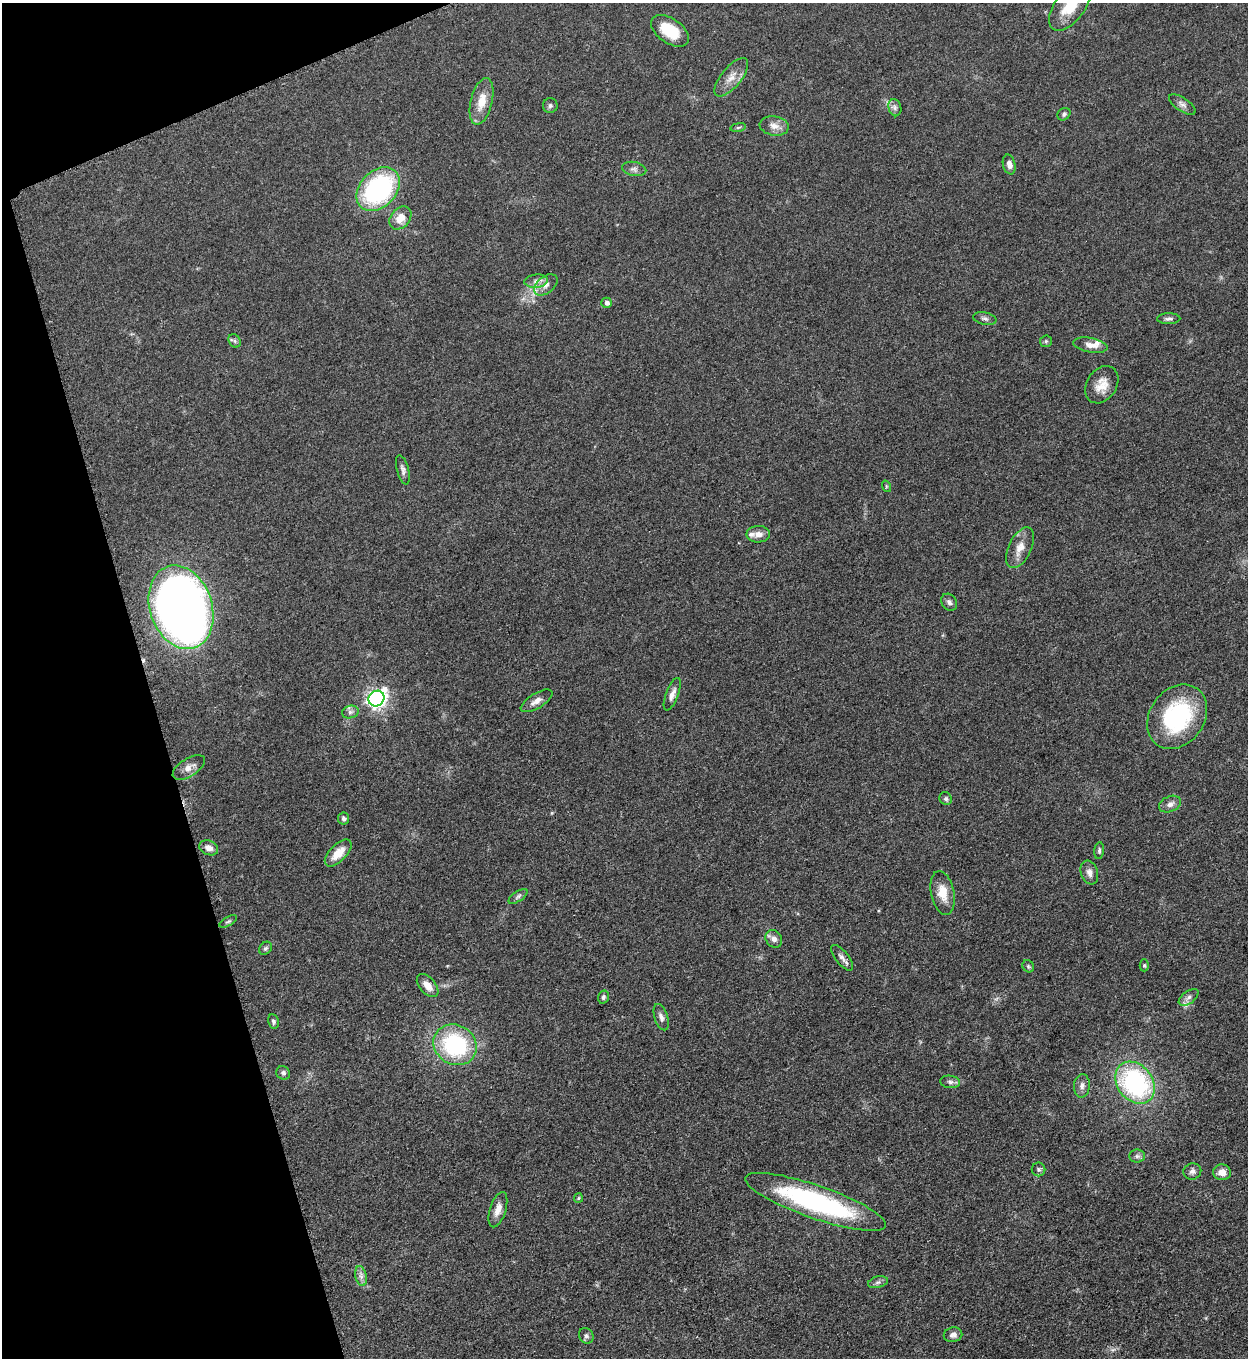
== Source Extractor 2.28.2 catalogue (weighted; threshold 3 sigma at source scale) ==
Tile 5 of 4 x 4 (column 1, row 2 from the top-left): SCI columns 286-1531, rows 2722-4077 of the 5428 x 5440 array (HDU 1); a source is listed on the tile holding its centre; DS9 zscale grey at full resolution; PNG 1250 x 1360 px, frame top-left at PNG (2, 3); each listed source drawn as its Kron ellipse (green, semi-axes under 4 px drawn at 4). Shown black and unused: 15% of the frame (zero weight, under 3 of 5 exposures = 1% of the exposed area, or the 3 px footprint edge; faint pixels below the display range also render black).
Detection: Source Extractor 2.28.2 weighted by HDU 2 'WHT'; one run over the whole footprint, this tile lists its part. Background 0.0619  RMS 0.0057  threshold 0.0258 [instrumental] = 3 sigma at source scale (4.5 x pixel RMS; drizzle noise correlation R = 1.50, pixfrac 1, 0.05/0.05 arcsec/px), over >= 5 px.
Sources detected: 74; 1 too faint to see at this stretch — neither listed nor drawn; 2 inside a brighter listed object's ellipse — not listed separately; the other 71 listed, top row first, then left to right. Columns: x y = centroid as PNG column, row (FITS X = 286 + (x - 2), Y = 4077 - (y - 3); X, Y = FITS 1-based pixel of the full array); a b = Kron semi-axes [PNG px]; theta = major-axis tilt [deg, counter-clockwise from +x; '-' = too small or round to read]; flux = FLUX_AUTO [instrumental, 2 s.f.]
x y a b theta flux
1070 6 29 15 54 17
670 31 21 12 -34 18
731 77 23 10 50 6.5
482 101 24 10 76 10
1182 104 15 6 -34 2.7
550 106 7 7 - 1.4
895 108 8 6 -76 1.8
1064 114 7 5 39 1.4
774 126 14 9 -8 4.6
738 127 8 4 9 0.96
1009 164 10 6 -78 3.2
634 169 12 7 -11 2.3
378 189 25 18 45 85
400 218 13 9 51 7.9
536 281 12 6 6 2.9
546 285 13 8 38 3.9
607 303 5 5 - 2.1
985 319 12 6 -11 1.8
1169 319 11 5 1 1.8
235 341 7 5 -54 1.3
1046 341 6 5 - 0.95
1090 345 17 7 -10 4.5
1102 385 20 15 57 8.4
403 470 15 6 -75 2.2
886 486 6 3 -72 0.59
758 534 12 8 2 3.9
1020 548 22 11 64 7.2
949 602 9 7 -53 2.1
181 607 43 31 -71 580
672 694 17 6 69 3.5
376 699 8 7 - 260
536 701 18 7 31 4
350 712 8 6 15 1.9
1177 717 34 27 54 62
189 767 18 9 32 4.6
946 799 7 6 - 1.2
1170 804 11 7 23 3
344 819 6 5 - 1.5
209 848 10 7 -22 3.5
1099 851 8 5 85 1.2
338 853 17 8 45 8.8
1089 873 12 8 -71 3.2
943 893 22 11 -79 9.4
518 896 11 5 35 1.4
228 921 10 4 29 1.2
774 939 9 8 - 2.9
265 948 7 5 48 1.2
842 958 15 6 -52 2.7
1144 965 6 4 -90 0.81
1028 966 6 5 - 0.93
428 986 14 8 -49 5.5
603 997 6 5 - 1.3
1189 997 11 6 36 2.5
661 1017 14 6 -72 2.7
273 1022 7 5 -77 1.3
455 1045 22 19 -32 58
283 1073 7 6 - 1.6
950 1082 10 6 -8 1.9
1135 1083 23 17 -53 87
1082 1086 12 8 86 2.7
1137 1156 8 6 0 1.7
1039 1169 7 6 - 1.4
1192 1171 9 8 - 2.2
1222 1172 9 8 - 5.4
578 1198 5 4 - 0.65
815 1202 74 16 -19 100
498 1210 18 8 72 5
361 1276 10 5 -76 2.4
878 1282 10 5 14 1.7
953 1335 9 7 10 2.4
586 1336 8 7 - 1.5
Isophote crosses this tile's border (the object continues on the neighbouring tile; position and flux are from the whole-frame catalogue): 1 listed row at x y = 1070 6